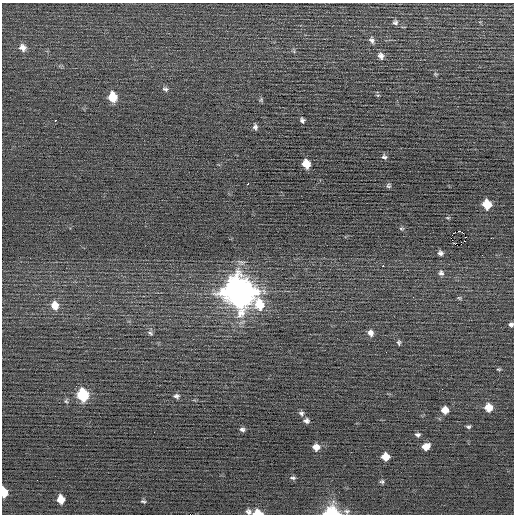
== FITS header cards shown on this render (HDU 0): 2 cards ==
NAXIS1  =                  512 / Axis length
NAXIS2  =                  512 / Axis length

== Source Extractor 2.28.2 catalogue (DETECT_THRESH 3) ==
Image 512 x 512 px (HDU 0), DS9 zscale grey, 1 PNG px = 1 image px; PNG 516 x 516 px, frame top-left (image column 1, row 512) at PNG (2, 3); no overlay
Background -0.0207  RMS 0.72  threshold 2.17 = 3 sigma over >= 5 px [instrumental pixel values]
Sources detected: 57; all 57 listed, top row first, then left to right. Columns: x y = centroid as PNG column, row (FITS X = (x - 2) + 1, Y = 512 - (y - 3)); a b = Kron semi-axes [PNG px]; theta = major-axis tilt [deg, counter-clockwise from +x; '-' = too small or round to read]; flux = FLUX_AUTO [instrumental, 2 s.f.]
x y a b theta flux
395 22 7 7 - 130
372 40 9 7 -66 170
22 48 9 8 - 290
381 56 8 7 - 210
435 74 6 4 -12 52
165 89 8 6 -19 120
378 95 6 4 17 49
113 97 8 7 - 1100
261 100 7 5 70 72
55 120 3 2 - 220
302 120 6 4 -72 110
255 127 7 6 - 130
384 157 7 6 - 110
306 164 7 6 - 750
248 183 3 2 - 180
388 186 6 6 - 86
487 204 7 6 - 1200
448 218 5 3 - 49
401 228 7 3 -1 66
460 231 4 2 - 13000
491 238 2 2 - 33
455 244 3 2 - 180
440 253 6 5 - 140
482 255 2 2 - 24
383 266 3 2 - 290
441 273 8 7 - 150
239 292 13 11 -64 76000
459 298 6 5 - 70
259 304 16 11 -88 1400
55 305 10 8 -74 560
511 324 6 5 - 120
150 333 8 5 -31 100
370 333 8 7 - 230
399 342 6 4 83 87
499 369 6 4 -7 57
83 395 9 7 -77 3200
176 396 7 6 - 130
66 401 6 5 - 80
488 407 7 7 - 730
445 410 7 6 - 510
301 413 7 6 - 120
306 421 6 6 - 150
468 427 5 4 - 80
242 429 6 5 - 120
418 435 7 5 -10 110
426 446 7 6 - 420
316 447 7 6 - 390
385 457 7 6 - 650
293 478 8 5 -4 94
382 481 5 5 - 88
4 492 8 5 -81 800
61 499 7 6 - 540
143 501 6 4 -9 75
347 511 9 7 -1 150
248 512 7 6 - 140
331 512 11 8 3 2100
257 513 8 4 -1 910
At the frame edge (FLAGS 8, measured only in part): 5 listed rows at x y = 511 324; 4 492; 248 512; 331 512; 257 513